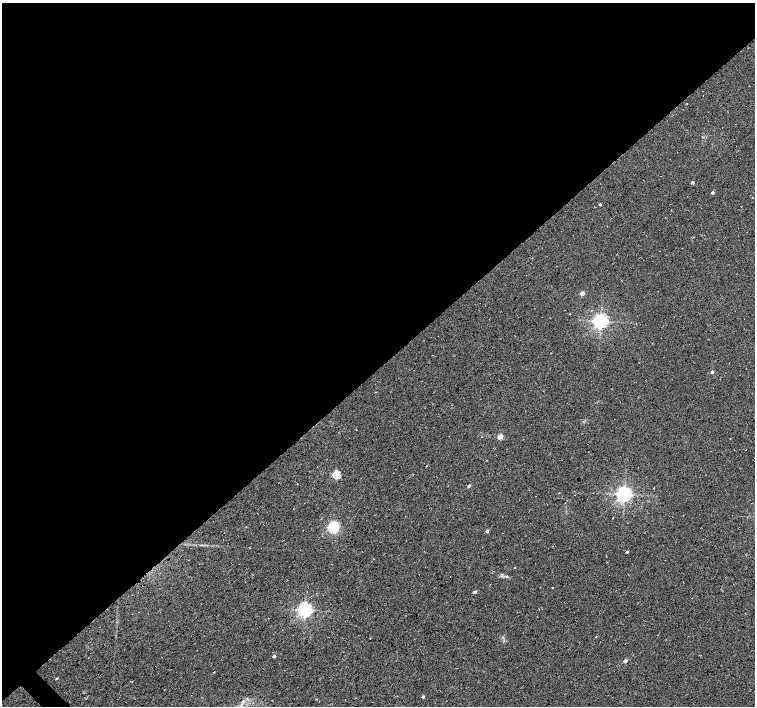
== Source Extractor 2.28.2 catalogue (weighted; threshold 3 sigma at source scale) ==
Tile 2 of 4 x 4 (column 2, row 1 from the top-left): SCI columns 1505-3009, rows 4380-5787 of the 6024 x 6004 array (HDU 1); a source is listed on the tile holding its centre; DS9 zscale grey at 2 x 2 block average (1 PNG px = mean of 2 x 2 image px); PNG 757 x 708 px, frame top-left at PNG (2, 3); no overlay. Shown black and unused: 52% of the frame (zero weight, under 3 of 4 exposures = <1% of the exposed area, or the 3 px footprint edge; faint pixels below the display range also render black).
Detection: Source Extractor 2.28.2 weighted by HDU 2 'WHT'; one run over the whole footprint, this tile lists its part. Background 0.0373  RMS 0.0091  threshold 0.0409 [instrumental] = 3 sigma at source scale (4.5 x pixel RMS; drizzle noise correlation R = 1.50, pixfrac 1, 0.0396/0.0396 arcsec/px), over >= 5 px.
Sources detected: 27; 1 cosmic-ray / hot-pixel residue — not listed; the other 26 listed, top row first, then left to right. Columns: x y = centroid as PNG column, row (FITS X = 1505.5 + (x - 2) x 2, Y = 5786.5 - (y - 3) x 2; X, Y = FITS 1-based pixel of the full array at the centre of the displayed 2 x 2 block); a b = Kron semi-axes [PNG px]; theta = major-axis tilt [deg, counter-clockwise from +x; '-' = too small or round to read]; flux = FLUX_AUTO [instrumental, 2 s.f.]
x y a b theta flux
693 182 2 2 - 7.9
712 192 3 2 - 5
600 204 2 2 - 3.3
582 293 3 2 - 20
601 321 4 4 - 850
712 372 3 2 - 7.5
500 437 3 2 - 36
426 466 2 2 - 1.1
336 474 3 3 - 130
469 486 3 3 - 4.5
624 494 4 4 - 920
333 527 12 11 - 57
487 531 3 2 - 7.5
627 552 2 2 - 3.2
514 567 3 2 - 1.3
506 577 4 2 - 2.5
552 588 2 2 - 1.2
475 592 5 3 - 3
305 610 4 4 - 710
596 637 2 2 - 0.87
370 638 2 2 - 1.7
274 656 3 2 - 5.3
625 661 2 2 - 13
57 678 3 2 - 2.2
423 697 3 2 - 4.3
243 701 4 2 - 2.2